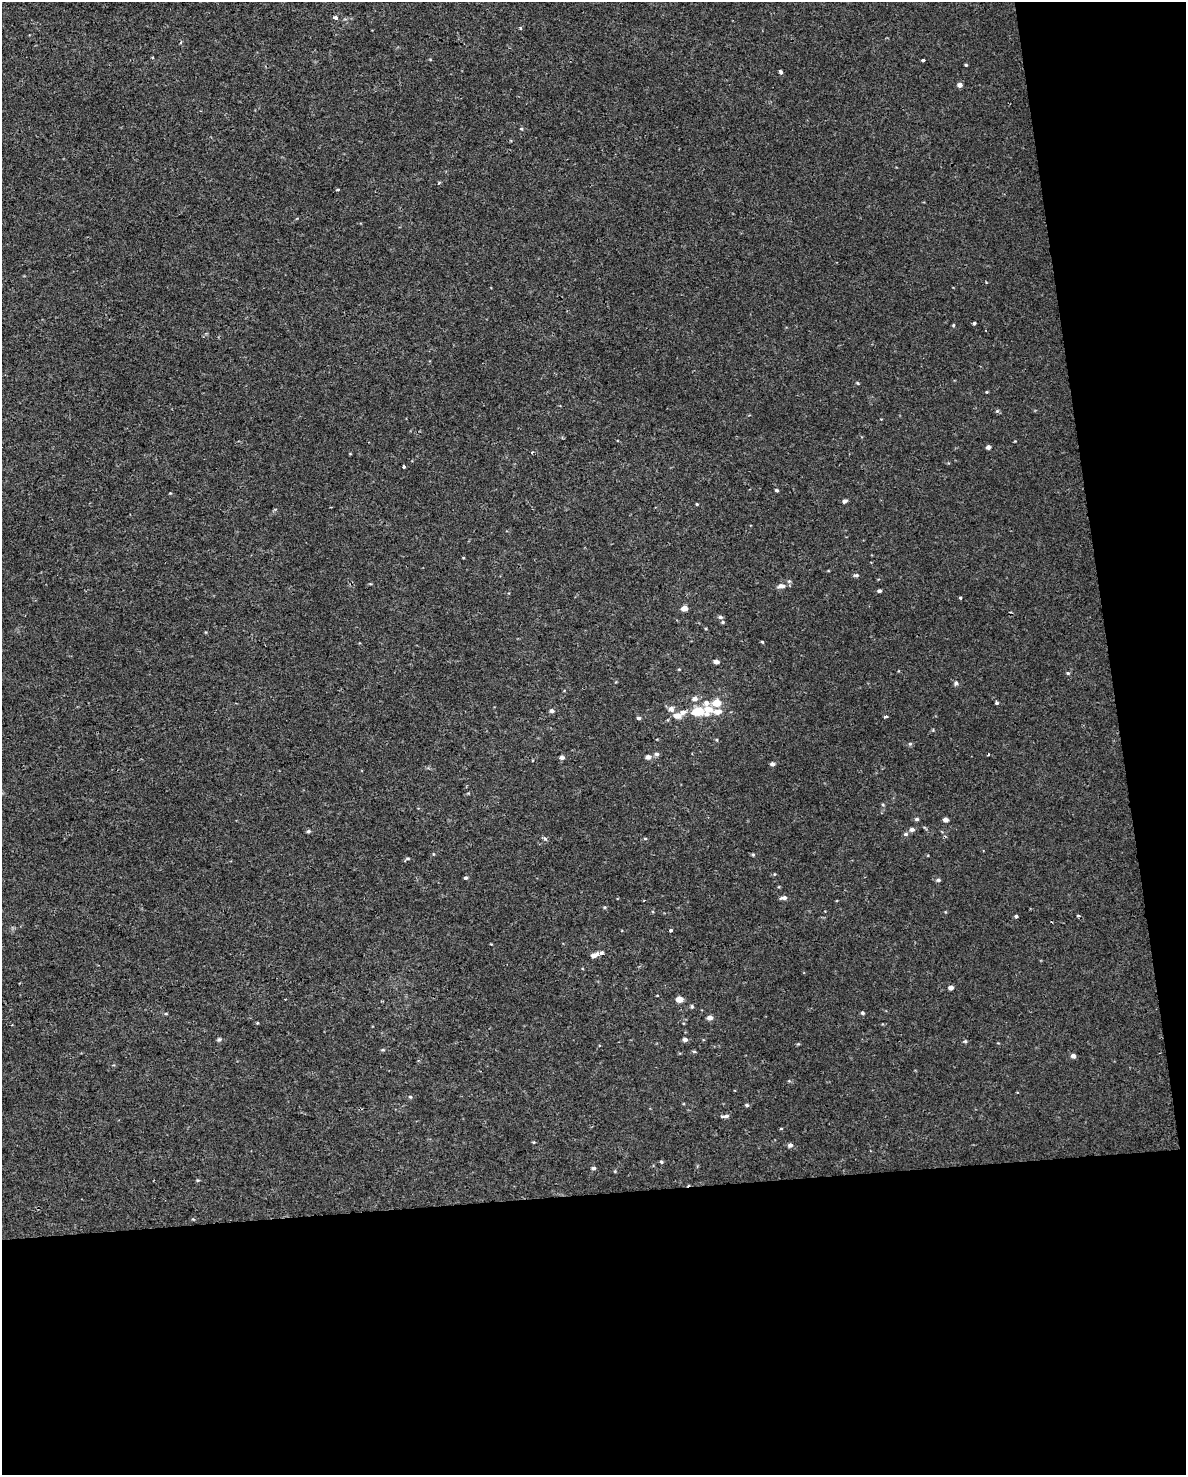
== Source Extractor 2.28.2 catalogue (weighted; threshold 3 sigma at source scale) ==
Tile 12 of 4 x 3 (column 4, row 3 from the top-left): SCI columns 3551-4734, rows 62-1534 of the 4734 x 4497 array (HDU 1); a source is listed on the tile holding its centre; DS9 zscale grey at full resolution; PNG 1188 x 1477 px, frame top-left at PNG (2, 2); no overlay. Shown black and unused: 25% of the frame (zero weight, under 2 of 3 exposures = <1% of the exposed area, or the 3 px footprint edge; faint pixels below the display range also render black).
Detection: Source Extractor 2.28.2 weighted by HDU 2 'WHT'; one run over the whole footprint, this tile lists its part. Background 0.00219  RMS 0.0032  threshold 0.0143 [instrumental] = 3 sigma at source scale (4.5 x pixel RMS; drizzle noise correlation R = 1.50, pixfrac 1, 0.0396/0.0396 arcsec/px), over >= 5 px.
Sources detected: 78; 2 cosmic-ray / hot-pixel residue — not listed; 3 inside a brighter listed object's ellipse — not listed separately; the other 73 listed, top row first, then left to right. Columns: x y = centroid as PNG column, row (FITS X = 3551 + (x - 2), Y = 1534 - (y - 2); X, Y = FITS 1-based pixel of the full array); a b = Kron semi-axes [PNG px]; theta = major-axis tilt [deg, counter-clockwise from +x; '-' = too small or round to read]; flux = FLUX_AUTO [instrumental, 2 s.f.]
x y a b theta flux
335 18 4 3 - 2.1
520 28 4 3 - 0.37
923 60 4 3 - 1.7
966 65 4 3 - 0.31
781 72 4 3 - 1.1
960 85 5 4 - 1.2
521 129 5 3 - 0.27
974 323 3 3 - 0.43
987 392 4 3 - 0.23
988 447 4 4 - 0.95
532 452 3 3 - 0.54
404 466 3 3 - 0.9
777 490 4 3 - 0.43
845 501 5 4 - 0.7
697 504 3 3 - 0.26
856 575 7 4 7 0.48
781 586 10 6 2 1.3
879 591 4 4 - 0.53
960 598 3 3 - 0.32
684 608 5 4 - 2.6
720 617 6 5 - 0.55
723 622 5 4 - 0.35
762 642 4 3 - 0.27
716 662 4 4 - 1.4
1068 673 4 4 - 0.35
956 683 5 5 - 0.49
695 699 7 5 4 1.1
706 703 8 7 - 1.3
717 703 6 5 - 5.4
996 703 3 3 - 0.95
671 709 8 7 - 1.2
708 709 8 6 -5 3.2
552 711 5 4 - 0.87
698 711 9 6 7 8.7
718 712 13 7 7 2
677 715 9 6 1 2.1
885 717 3 3 - 0.79
638 718 5 4 - 0.53
657 754 6 5 - 0.72
562 757 5 4 - 0.88
648 757 5 5 - 1.1
772 764 4 4 - 0.89
917 819 5 4 - 0.54
945 820 4 4 - 1.3
912 829 6 5 - 0.87
308 831 5 4 - 0.47
905 834 5 4 - 0.49
645 838 5 3 - 0.28
753 854 6 3 19 0.32
466 878 4 4 - 0.47
938 880 5 4 - 0.56
784 898 8 5 2 0.92
1016 916 4 3 - 0.48
671 930 3 3 - 0.71
597 953 6 4 21 1.5
951 987 5 4 - 1.3
679 999 5 4 - 3.4
692 1006 5 4 - 0.38
863 1013 5 3 - 0.41
710 1018 5 4 - 1.6
257 1023 4 3 - 0.22
219 1039 6 4 65 0.46
685 1039 5 4 - 0.9
965 1041 5 4 - 0.37
694 1051 5 3 - 0.33
1073 1056 5 4 - 1
410 1097 5 3 - 0.33
747 1105 5 4 - 0.43
725 1116 10 4 10 0.72
790 1145 6 5 - 0.74
661 1162 5 4 - 0.36
593 1168 5 4 - 0.65
198 1180 4 4 - 0.29